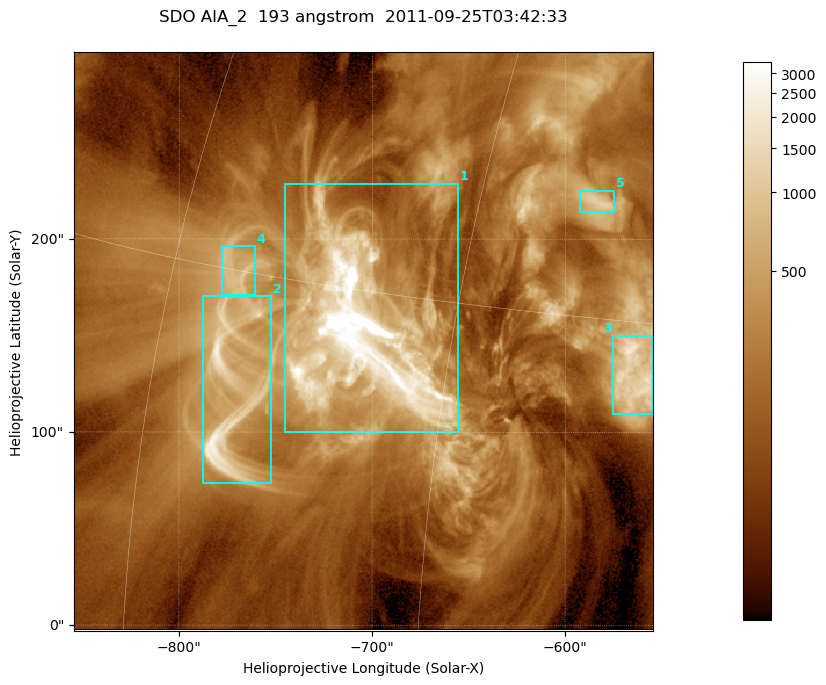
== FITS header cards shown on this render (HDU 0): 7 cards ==
TELESCOP= 'SDO     '           /
INSTRUME= 'AIA_2   '           /
WAVELNTH=                  193 /
WAVEUNIT= 'angstrom'           /
DATE-OBS= '2011-09-25T03:42:33.87' /
CTYPE1  = 'HPLN-TAN'           /
CTYPE2  = 'HPLT-TAN'           /

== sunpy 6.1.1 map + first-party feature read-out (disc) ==
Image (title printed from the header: SDO AIA_2  193 angstrom  2011-09-25T03:42:33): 499 x 499 px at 0.601 arcsec/px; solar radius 957 arcsec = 1592 px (partial field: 3.1% of the solar disc is inside the frame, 100% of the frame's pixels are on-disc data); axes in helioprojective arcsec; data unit not stated in the header (colour bar unlabelled)
Orientation: roll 0.0577 deg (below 1 deg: not rotated)
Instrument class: DISC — disc imager (sunpy class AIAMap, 193 A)
Bright regions (active regions / flare kernels): reference = the on-disc median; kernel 5 px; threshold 5 sigma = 585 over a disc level ~173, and >= 1.15x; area >= 249 px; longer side >= 6 px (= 3.6 arcsec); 5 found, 5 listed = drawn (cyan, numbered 1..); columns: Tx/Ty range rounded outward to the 2 arcsec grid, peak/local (2 s.f.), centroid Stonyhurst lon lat
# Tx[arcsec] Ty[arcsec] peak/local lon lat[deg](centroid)
1 -746..-654 100..230 65 -49 +14
2 -788..-752 72..170 15 -55 +11
3 -576..-554 110..150 11 -37 +13
4 -778..-760 170..196 5.5 -56 +15
5 -594..-574 214..226 6.5 -40 +19